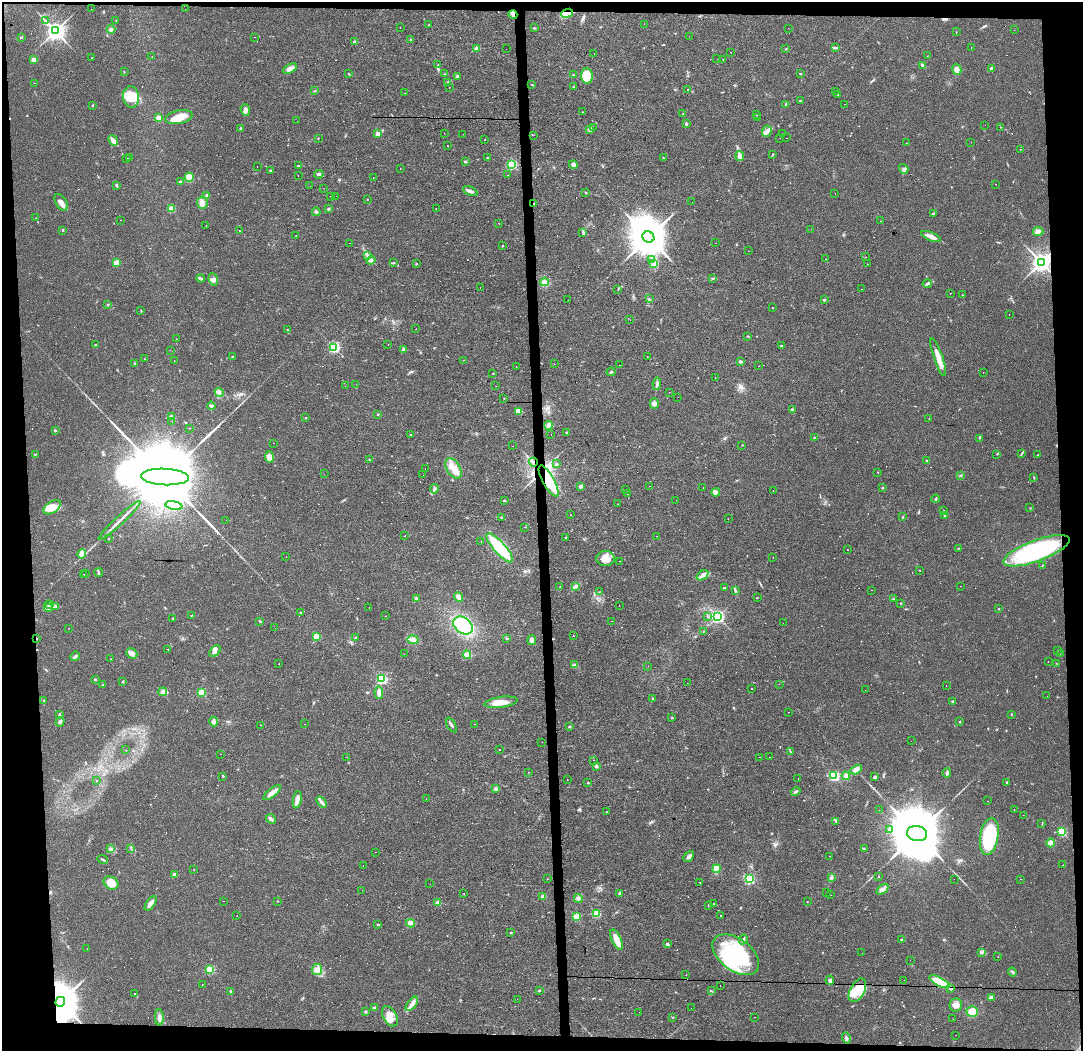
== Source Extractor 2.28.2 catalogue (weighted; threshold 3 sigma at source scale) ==
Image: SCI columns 67-4390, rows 1-4196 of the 4457 x 4202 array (HDU 1 of 3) = the unmasked area's bounding box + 8 px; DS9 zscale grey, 4 x 4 block average (1 PNG px = mean of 4 x 4 image px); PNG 1085 x 1053 px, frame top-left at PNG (2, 2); each listed source drawn as its Kron ellipse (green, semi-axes under 4 px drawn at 4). Shown black and unused: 8% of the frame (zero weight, under 3 of 4 exposures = <1% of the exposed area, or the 3 px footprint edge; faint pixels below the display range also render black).
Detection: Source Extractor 2.28.2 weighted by HDU 2 'WHT'. Background 0.0173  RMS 0.003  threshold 0.0136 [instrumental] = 3 sigma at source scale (4.5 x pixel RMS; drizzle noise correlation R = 1.50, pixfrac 1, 0.0396/0.0396 arcsec/px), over >= 5 px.
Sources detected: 718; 2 too faint to see at this stretch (4 x 4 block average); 5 inside a brighter object's white glare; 135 cosmic-ray / hot-pixel residue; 4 long thin detections or spike segments (spike, bleed or trail) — neither listed nor drawn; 2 coinciding with a brighter row at this scale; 25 inside a brighter listed object's ellipse — not listed separately; of the other 545, all 500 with FLUX_AUTO >= 0.386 (the completeness limit of this list) listed and drawn (45 fainter detections not listed), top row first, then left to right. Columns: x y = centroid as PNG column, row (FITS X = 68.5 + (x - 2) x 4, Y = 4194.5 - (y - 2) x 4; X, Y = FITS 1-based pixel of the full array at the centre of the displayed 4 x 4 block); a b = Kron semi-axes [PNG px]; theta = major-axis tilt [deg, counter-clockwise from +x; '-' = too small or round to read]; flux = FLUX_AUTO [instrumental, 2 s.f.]
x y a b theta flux
91 9 2 2 - 4.8
185 9 2 2 - 0.48
567 13 6 3 20 35
513 15 4 2 - 4
116 20 2 2 - 0.51
45 21 3 2 - 1.3
644 24 2 2 - 1
429 25 2 2 - 3.7
400 27 2 2 - 0.59
534 28 3 2 - 1.5
788 28 2 2 - 1.4
111 29 4 3 - 4
1014 30 2 2 - 0.55
55 31 3 3 - 1200
956 32 2 2 - 0.52
689 36 2 2 - 1.1
21 37 2 2 - 1.5
255 37 2 2 - 0.93
410 39 2 2 - 1.8
355 42 3 3 - 4.5
971 47 2 2 - 1.5
476 48 4 3 - 3.5
835 48 4 2 - 2.4
506 49 2 2 - 3.2
785 49 2 2 - 0.53
731 52 2 2 - 0.47
594 54 2 2 - 9.4
152 56 2 2 - 1.4
928 56 2 2 - 0.83
92 57 2 2 - 0.82
717 59 2 2 - 0.98
723 59 2 2 - 1.4
34 60 2 2 - 38
438 65 2 2 - 0.77
923 65 3 2 - 5.7
991 68 3 2 - 2.1
290 69 7 3 30 11
957 70 6 4 -75 11
124 72 2 2 - 0.67
349 74 2 2 - 0.91
445 74 3 2 - 1.1
801 74 2 2 - 0.63
573 75 2 2 - 0.88
457 76 3 2 - 3.5
587 76 7 6 - 32
448 82 4 3 - 2.5
34 83 2 2 - 1.1
532 85 2 2 - 0.98
449 87 2 2 - 0.88
573 87 2 2 - 1.4
688 89 2 2 - 0.92
315 91 2 2 - 1.3
835 91 2 2 - 2.2
405 93 2 2 - 0.46
838 95 2 2 - 1
131 97 11 8 -83 25
800 101 3 2 - 1.2
786 104 2 2 - 1.3
845 104 2 2 - 1.4
92 106 2 2 - 1.1
245 110 6 4 -68 6.3
582 112 2 2 - 0.39
683 114 2 2 - 1.5
757 114 2 2 - 1.3
179 117 14 6 12 26
757 117 2 2 - 0.97
158 118 2 2 - 46
297 121 2 2 - 1.5
686 124 3 2 - 2.4
985 125 2 2 - 1.5
1001 127 2 2 - 9
241 128 2 2 - 1.8
593 128 2 2 - 0.57
590 129 2 2 - 18
767 131 6 4 70 7.6
444 133 2 2 - 0.49
783 133 2 2 - 0.49
377 134 2 2 - 22
463 134 2 2 - 0.67
534 135 2 2 - 2.4
318 138 2 2 - 1
780 138 2 2 - 1.6
787 138 2 2 - 0.39
485 140 2 2 - 0.63
113 141 6 3 -51 12
971 142 2 2 - 0.42
907 143 2 2 - 1.6
447 146 2 2 - 1
1020 149 2 2 - 0.65
773 154 3 2 - 1
740 156 5 3 - 13
487 157 2 2 - 0.62
129 158 2 2 - 0.8
663 158 2 2 - 0.82
127 159 3 2 - 0.92
465 161 2 2 - 7.4
512 165 2 2 - 190
573 165 4 3 - 5.9
257 166 2 2 - 0.93
298 166 2 2 - 1.8
400 168 2 2 - 1.6
904 169 5 3 - 4.1
270 170 3 2 - 1.4
319 174 5 2 - 2.9
298 175 2 2 - 1.7
508 175 2 2 - 1.7
189 177 4 4 - 26
373 177 2 2 - 0.87
180 182 2 2 - 10
995 184 2 2 - 0.44
116 185 3 2 - 3.5
310 186 2 2 - 0.39
324 188 2 2 - 0.42
470 191 8 3 -25 5.6
586 192 2 2 - 0.93
835 193 2 2 - 4.5
207 195 2 2 - 8.6
330 196 2 2 - 2.9
336 196 2 2 - 2
367 199 2 2 - 0.78
61 202 9 5 -59 11
692 202 2 2 - 0.71
202 203 6 5 - 8.3
534 203 3 2 - 1.2
171 209 2 2 - 61
328 209 3 2 - 2.1
436 209 2 2 - 0.83
316 212 4 2 - 4.1
933 213 3 2 - 1.7
36 218 2 2 - 0.39
120 220 2 2 - 0.81
880 221 2 2 - 0.47
499 223 2 2 - 2.5
206 226 2 2 - 1.3
811 229 2 2 - 1.7
63 230 2 2 - 3.9
239 231 2 2 - 0.71
1038 231 5 4 - 7.9
583 232 3 2 - 1.7
296 236 2 2 - 0.74
931 236 10 3 -22 12
648 237 6 5 - 7200
350 243 2 2 - 0.42
715 243 2 2 - 0.48
502 246 2 2 - 1.2
749 251 2 2 - 0.56
367 255 3 2 - 1.9
865 257 2 2 - 4.7
826 259 2 2 - 1.6
371 260 4 3 - 4.3
652 260 3 3 - 3.3
1041 262 3 3 - 1400
116 263 2 2 - 41
394 263 2 2 - 0.73
416 264 2 2 - 1.3
654 264 2 2 - 1
868 264 2 2 - 0.69
201 278 4 3 - 3.3
712 278 3 2 - 1.2
213 279 6 4 -68 7.6
544 282 4 3 - 12
927 284 4 3 - 4.1
480 288 2 2 - 1
618 289 2 2 - 0.49
862 289 2 2 - 1.1
950 293 2 2 - 2.5
962 295 2 2 - 1.1
649 299 2 2 - 1
568 300 2 2 - 0.52
824 300 2 2 - 6.3
108 305 2 2 - 0.79
773 308 2 2 - 0.69
141 310 3 2 - 0.99
1009 315 2 2 - 1.2
630 320 2 2 - 0.88
416 329 2 2 - 0.44
287 330 2 2 - 0.76
747 336 2 2 - 0.92
176 339 2 2 - 4.3
95 344 2 2 - 7.7
388 344 2 2 - 0.52
781 346 3 2 - 1.3
334 347 2 2 - 260
404 349 2 2 - 20
170 350 2 2 - 1.4
232 356 2 2 - 2.8
647 356 2 2 - 4.6
938 357 20 4 -71 16
144 359 2 2 - 1.5
464 360 2 2 - 0.63
174 361 2 2 - 0.62
740 362 2 2 - 13
135 363 2 2 - 2.2
554 364 2 2 - 1.5
619 365 2 2 - 0.6
516 366 2 2 - 0.66
758 366 2 2 - 0.46
611 372 4 2 - 2.1
493 373 2 2 - 0.95
983 373 2 2 - 1.6
715 378 2 2 - 0.4
356 384 2 2 - 0.71
657 384 6 3 82 5
345 386 2 2 - 2.2
496 386 2 2 - 1.2
219 392 4 4 - 5.6
669 392 2 2 - 0.61
678 397 2 2 - 0.52
504 398 2 2 - 0.5
654 403 5 4 - 6.8
211 406 4 3 - 4.7
792 409 3 2 - 2.1
519 411 3 3 - 14
378 414 2 2 - 1
171 417 3 2 - 15
306 418 2 2 - 1
929 419 2 2 - 0.72
172 422 2 2 - 1.3
549 425 4 3 - 14
190 428 2 2 - 0.48
55 430 3 2 - 1.5
567 433 2 2 - 9.9
410 435 2 2 - 8.2
551 435 2 2 - 1
814 438 2 2 - 0.76
979 438 2 2 - 0.93
274 443 2 2 - 2.5
742 445 2 2 - 0.81
512 446 2 2 - 0.42
35 454 3 2 - 1.2
997 454 2 2 - 1.1
1021 454 4 2 - 1.9
1038 455 2 2 - 1.1
269 457 6 4 -86 12
369 460 2 2 - 0.93
927 461 2 2 - 6.8
533 462 4 2 - 3.2
556 464 3 2 - 2.8
453 468 11 6 -58 18
425 469 2 2 - 2.9
878 472 2 2 - 0.64
324 474 2 2 - 0.96
423 475 2 2 - 0.66
961 476 3 2 - 1.1
165 477 24 8 -2 62000
1034 478 2 2 - 0.89
549 481 17 5 -61 110
580 486 3 2 - 5.5
650 486 2 2 - 1
703 487 2 2 - 2.4
882 488 3 2 - 1.3
434 489 4 3 - 3.5
626 490 2 2 - 0.47
773 491 2 2 - 1.9
716 492 4 4 - 8.4
627 494 2 2 - 0.55
936 499 4 2 - 2.3
676 500 2 2 - 0.45
504 501 3 2 - 1.8
617 504 2 2 - 0.56
174 506 8 4 -12 10
52 507 10 5 33 21
1030 508 2 2 - 0.9
944 510 2 2 - 1.2
571 515 2 2 - 0.47
945 515 2 2 - 3
501 517 2 2 - 0.92
903 517 2 2 - 1.1
728 518 2 2 - 3.3
119 520 28 2 43 15
226 520 2 2 - 1.5
525 527 2 2 - 0.55
405 536 2 2 - 0.45
656 536 2 2 - 1.2
566 537 2 2 - 0.84
108 539 2 2 - 0.76
481 542 2 2 - 0.45
500 548 18 6 -49 110
958 548 2 2 - 0.64
847 550 2 2 - 0.81
1036 551 35 10 20 250
82 554 4 3 - 24
286 557 2 2 - 1.7
606 558 9 7 0 22
773 558 2 2 - 0.4
620 561 2 2 - 4.8
1042 566 2 2 - 0.98
920 570 2 2 - 0.88
86 573 2 2 - 0.72
99 573 4 2 - 2.5
84 574 2 2 - 0.55
702 575 6 3 34 7.2
560 586 2 2 - 0.54
575 586 3 2 - 6.3
960 586 2 2 - 0.75
724 588 2 2 - 2.1
872 590 2 2 - 1.1
735 591 3 2 - 2
600 592 2 2 - 0.86
459 597 5 3 - 8.1
757 598 2 2 - 0.8
416 599 4 2 - 2.1
893 599 2 2 - 1.1
900 603 2 2 - 0.77
49 605 4 3 - 4.3
55 606 2 2 - 1.9
619 606 2 2 - 2.7
369 607 2 2 - 0.46
49 608 4 2 - 3.2
999 609 2 2 - 1.8
300 613 2 2 - 0.79
192 615 2 2 - 2.3
385 616 2 2 - 0.51
718 616 2 2 - 450
707 617 2 2 - 0.54
172 619 2 2 - 0.75
260 621 2 2 - 0.78
612 621 2 2 - 2.1
783 623 2 2 - 0.5
463 626 11 7 -37 110
68 628 2 2 - 0.64
275 628 2 2 - 0.7
703 632 2 2 - 0.54
573 636 2 2 - 0.5
316 637 2 2 - 55
355 638 3 2 - 1.1
507 638 2 2 - 1.9
36 639 2 2 - 1.4
413 640 5 3 - 4.9
532 640 5 4 - 6.2
168 649 2 2 - 3.1
215 651 7 4 49 5.9
1058 651 2 2 - 0.62
132 653 6 4 -37 7.7
1060 653 2 2 - 4.1
404 654 2 2 - 0.59
467 655 4 3 - 17
75 656 5 2 - 5
110 659 2 2 - 0.44
1048 661 2 2 - 0.71
279 664 2 2 - 2.9
1057 664 3 2 - 0.77
575 665 3 2 - 2.2
648 666 2 2 - 0.72
95 679 2 2 - 2.2
381 679 2 2 - 220
123 681 3 2 - 1.6
687 683 2 2 - 0.55
779 684 2 2 - 0.84
103 685 3 2 - 1
946 685 2 2 - 0.7
752 689 2 2 - 1
865 690 2 2 - 1.4
163 692 4 4 - 7.6
202 692 2 2 - 89
379 693 6 3 -87 6.6
1047 696 2 2 - 1.3
653 698 2 2 - 1.5
44 701 2 2 - 0.93
953 701 3 2 - 1.1
501 702 16 5 8 24
788 712 2 2 - 0.39
59 714 2 2 - 2.3
1011 714 3 2 - 0.82
672 718 2 2 - 1.2
214 721 5 4 - 5.3
960 721 2 2 - 0.84
60 722 5 3 - 4.2
304 724 2 2 - 0.76
475 724 2 2 - 0.43
261 725 2 2 - 0.94
451 725 8 2 -59 3.8
569 727 3 2 - 1.1
911 741 2 2 - 0.54
542 742 2 2 - 0.64
500 749 2 2 - 7.2
125 750 2 2 - 1.1
790 751 2 2 - 0.88
221 754 2 2 - 0.67
347 757 2 2 - 0.47
759 757 2 2 - 1.8
769 757 2 2 - 0.58
593 760 2 2 - 0.84
596 766 4 3 - 2.6
856 770 6 4 29 10
528 772 2 2 - 0.41
947 773 5 2 - 4.4
833 775 2 2 - 190
223 776 3 2 - 1.4
846 776 4 4 - 6.4
875 777 3 2 - 3.8
798 779 2 2 - 0.96
96 780 2 2 - 4.5
567 780 2 2 - 1.2
1007 782 3 2 - 1.8
588 783 2 2 - 1.8
496 789 4 3 - 4.3
796 792 5 3 - 3.3
272 793 11 3 39 16
426 799 2 2 - 0.55
297 800 9 3 79 11
988 801 2 2 - 1.2
321 802 6 3 -52 5.8
1014 809 2 2 - 0.42
879 810 2 2 - 0.51
606 811 2 2 - 0.81
1023 815 2 2 - 0.52
271 819 5 2 - 4.8
836 821 2 2 - 1.4
1042 824 3 2 - 1.1
890 829 3 3 - 2.6
1062 832 2 2 - 150
917 833 10 7 -9 21000
989 836 19 9 80 140
1051 843 4 4 - 13
131 848 2 2 - 0.83
111 849 2 2 - 1.5
864 849 3 2 - 1.3
376 852 2 2 - 0.45
689 856 6 2 45 6.1
829 856 2 2 - 0.76
102 859 5 2 - 1.9
363 865 2 2 - 1.1
1063 865 2 2 - 0.41
194 869 2 2 - 0.49
716 869 4 3 - 24
175 875 2 2 - 26
879 876 2 2 - 0.76
831 878 3 3 - 3
547 879 2 2 - 0.57
749 879 2 2 - 230
954 879 2 2 - 0.72
1020 879 2 2 - 2.5
700 882 2 2 - 2.2
111 883 8 6 -35 22
430 884 2 2 - 1.3
882 889 7 3 37 8.2
362 890 2 2 - 2
464 893 2 2 - 0.64
620 893 2 2 - 12
826 893 2 2 - 0.5
831 895 2 2 - 0.39
543 896 3 3 - 3.5
578 898 4 3 - 4.2
223 901 2 2 - 2.5
277 901 2 2 - 1.6
807 902 2 2 - 1.3
150 903 8 4 55 8.7
438 903 2 2 - 30
714 904 2 2 - 0.66
708 905 2 2 - 0.7
596 914 2 2 - 110
721 915 2 2 - 5.6
237 916 2 2 - 0.44
577 917 2 2 - 79
410 923 4 3 - 4.7
378 924 2 2 - 2.6
511 932 3 2 - 1.2
743 939 5 2 - 2.6
901 939 2 2 - 2.1
617 940 11 4 -65 19
667 944 2 2 - 6.9
87 948 2 2 - 1.4
981 952 2 2 - 1.6
862 953 2 2 - 0.69
736 955 26 16 -36 200
998 957 2 2 - 0.88
910 960 2 2 - 0.81
210 969 2 2 - 120
317 970 5 5 - 7.6
1012 972 4 2 - 2.3
686 974 2 2 - 0.81
830 980 4 3 - 3.6
904 980 2 2 - 0.59
939 982 11 3 -27 49
202 984 2 2 - 0.63
720 985 2 2 - 0.95
951 988 3 2 - 2.7
539 990 2 2 - 2.4
857 990 13 7 63 32
231 991 3 2 - 2
711 991 3 2 - 1.4
134 993 2 2 - 6.9
991 997 2 2 - 19
517 999 2 2 - 1.7
60 1002 5 4 - 6200
412 1004 8 4 52 8.1
956 1005 7 6 - 11
374 1008 4 3 - 3.6
691 1008 2 2 - 0.71
365 1012 2 2 - 3
639 1012 2 2 - 0.64
972 1012 6 5 - 20
390 1016 11 6 -61 18
159 1017 8 3 -88 6.6
673 1017 2 2 - 0.71
755 1017 2 2 - 0.5
953 1019 2 2 - 1.1
956 1035 2 2 - 0.87
846 1038 6 2 -75 3.1
Overlapping masked pixels (flux is a lower limit): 9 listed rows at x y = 567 13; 513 15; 534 203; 533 462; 549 481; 36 639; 939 982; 951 988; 60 1002
Diffuse or blended objects may show on this block-average render without a row.